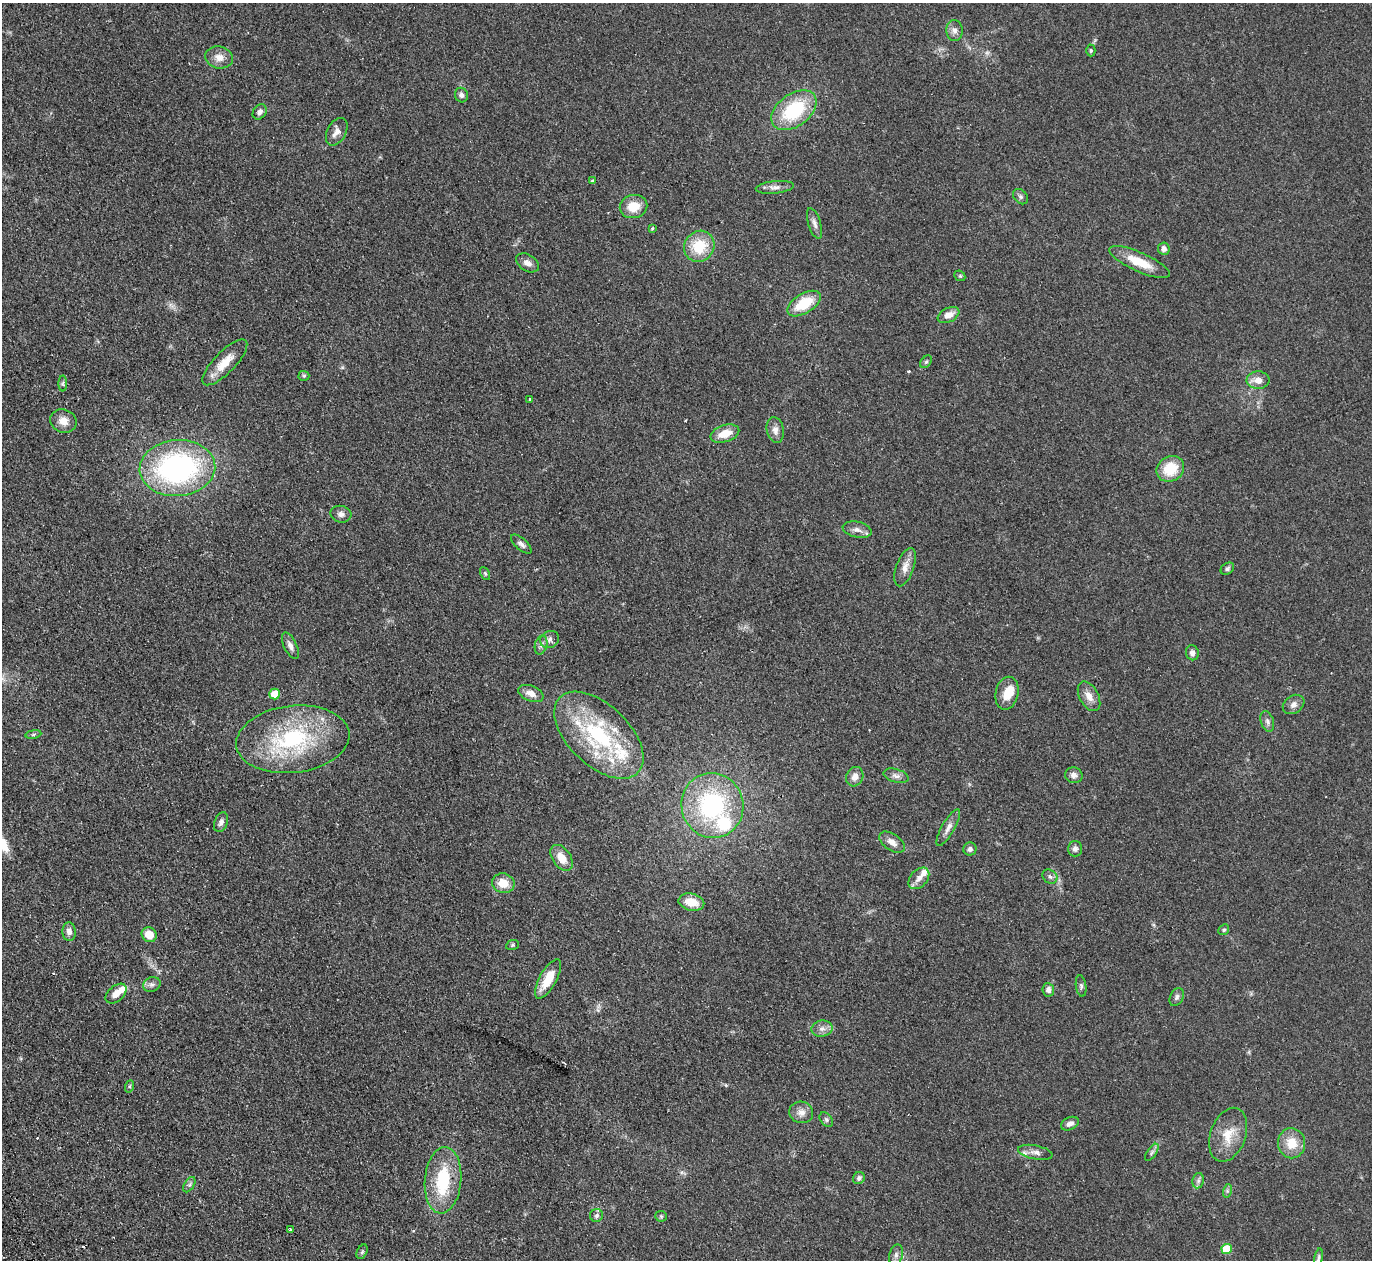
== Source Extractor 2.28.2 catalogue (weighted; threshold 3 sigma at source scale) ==
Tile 7 of 4 x 4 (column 3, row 2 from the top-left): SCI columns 2795-4164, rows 2820-4077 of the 5589 x 5512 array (HDU 1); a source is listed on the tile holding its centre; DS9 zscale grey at full resolution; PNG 1374 x 1262 px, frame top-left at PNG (2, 3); each listed source drawn as its Kron ellipse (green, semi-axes under 4 px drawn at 4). Shown black and unused: <1% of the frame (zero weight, under 2 of 3 exposures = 3% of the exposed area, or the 3 px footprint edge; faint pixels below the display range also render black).
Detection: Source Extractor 2.28.2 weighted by HDU 2 'WHT'; one run over the whole footprint, this tile lists its part. Background 0.108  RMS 0.01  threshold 0.0448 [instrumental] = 3 sigma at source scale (4.5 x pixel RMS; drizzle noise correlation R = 1.50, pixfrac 1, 0.05/0.05 arcsec/px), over >= 5 px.
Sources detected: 109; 1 too faint to see at this stretch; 2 cosmic-ray / hot-pixel residue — neither listed nor drawn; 11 inside a brighter listed object's ellipse — not listed separately; the other 95 listed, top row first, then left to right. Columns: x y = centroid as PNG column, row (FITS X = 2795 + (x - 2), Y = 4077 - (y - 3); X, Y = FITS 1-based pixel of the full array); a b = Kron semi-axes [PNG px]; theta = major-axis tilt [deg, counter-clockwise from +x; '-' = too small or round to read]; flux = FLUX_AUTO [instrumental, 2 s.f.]
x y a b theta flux
954 31 10 8 -86 4.7
1091 50 6 4 89 1.5
219 57 14 11 -10 8.6
461 95 7 6 - 3
794 110 25 16 37 62
260 112 8 6 55 3.7
337 132 15 9 61 7.3
592 181 3 3 - 1.3
775 187 19 6 5 5.4
1021 197 8 6 -45 2.5
633 206 14 11 11 16
815 224 16 6 -73 4.7
652 228 3 3 - 1
699 246 16 14 54 30
1164 249 6 6 - 4
1139 262 33 9 -24 23
528 263 12 8 -31 6.1
960 276 6 4 -42 1.3
804 304 18 9 31 31
949 315 11 7 25 8.2
225 362 30 10 46 18
926 362 7 4 53 1.5
304 376 5 5 - 1.4
1258 380 11 9 2 8.7
63 384 8 4 90 1.7
530 399 3 3 - 1.7
63 421 13 11 -18 9.6
775 430 13 8 -79 5.6
725 434 15 8 18 15
177 468 38 28 5 210
1170 469 14 12 31 26
341 514 10 8 -14 4.3
857 530 15 8 -13 5.6
521 544 13 5 -41 3.8
905 567 20 9 70 8.7
1227 569 7 5 35 2
485 574 7 4 -63 1.4
549 639 10 8 28 4.3
541 645 10 6 74 4
290 646 14 6 -64 4.9
1192 653 7 6 - 4.5
531 693 13 7 -23 7.8
1007 693 17 11 78 14
275 694 5 5 - 16
1089 696 16 9 -62 8.5
1294 704 11 8 32 5
1267 721 10 6 -72 3.4
33 734 8 4 8 1.9
599 735 54 30 -44 110
293 739 57 33 7 110
1074 775 9 8 - 4.6
896 776 13 6 -16 4.4
855 777 10 8 63 7.1
712 806 32 31 - 120
221 822 10 6 67 3.9
948 828 21 6 60 5.9
892 842 14 8 -34 7.2
970 849 6 6 - 3.2
1075 849 7 7 - 3.6
562 858 14 9 -56 13
1050 877 8 6 -40 2.9
919 878 12 8 48 6.7
503 883 11 9 -12 15
691 902 13 8 -12 15
1224 930 6 5 - 1.5
69 932 9 6 -86 5.3
149 935 8 7 - 14
512 945 6 5 - 1.5
548 979 22 8 61 21
152 984 9 7 21 3.5
1081 986 11 5 -82 2.4
1048 990 7 6 - 4.6
116 994 12 7 42 8.2
1177 997 9 6 65 2.7
822 1029 10 8 9 5.1
130 1086 6 4 71 1.5
801 1112 12 10 -14 6.9
826 1120 8 5 -50 2.2
1070 1124 9 6 25 4.7
1228 1135 28 17 70 21
1292 1143 15 13 -82 18
1035 1152 17 7 -11 5.6
1152 1152 10 4 55 2.4
859 1178 6 5 - 2.6
443 1180 33 18 85 52
1198 1181 8 5 79 2.6
189 1185 8 5 59 2.4
1227 1191 7 4 73 1.8
597 1215 6 6 - 2.3
661 1216 6 5 - 1.3
290 1230 4 3 - 5.7
1227 1249 5 5 - 34
362 1252 8 5 64 1.9
896 1255 11 6 76 4.2
1318 1258 10 4 80 2.3
Isophote crosses this tile's border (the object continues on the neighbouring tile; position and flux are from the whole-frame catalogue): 1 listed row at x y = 1318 1258